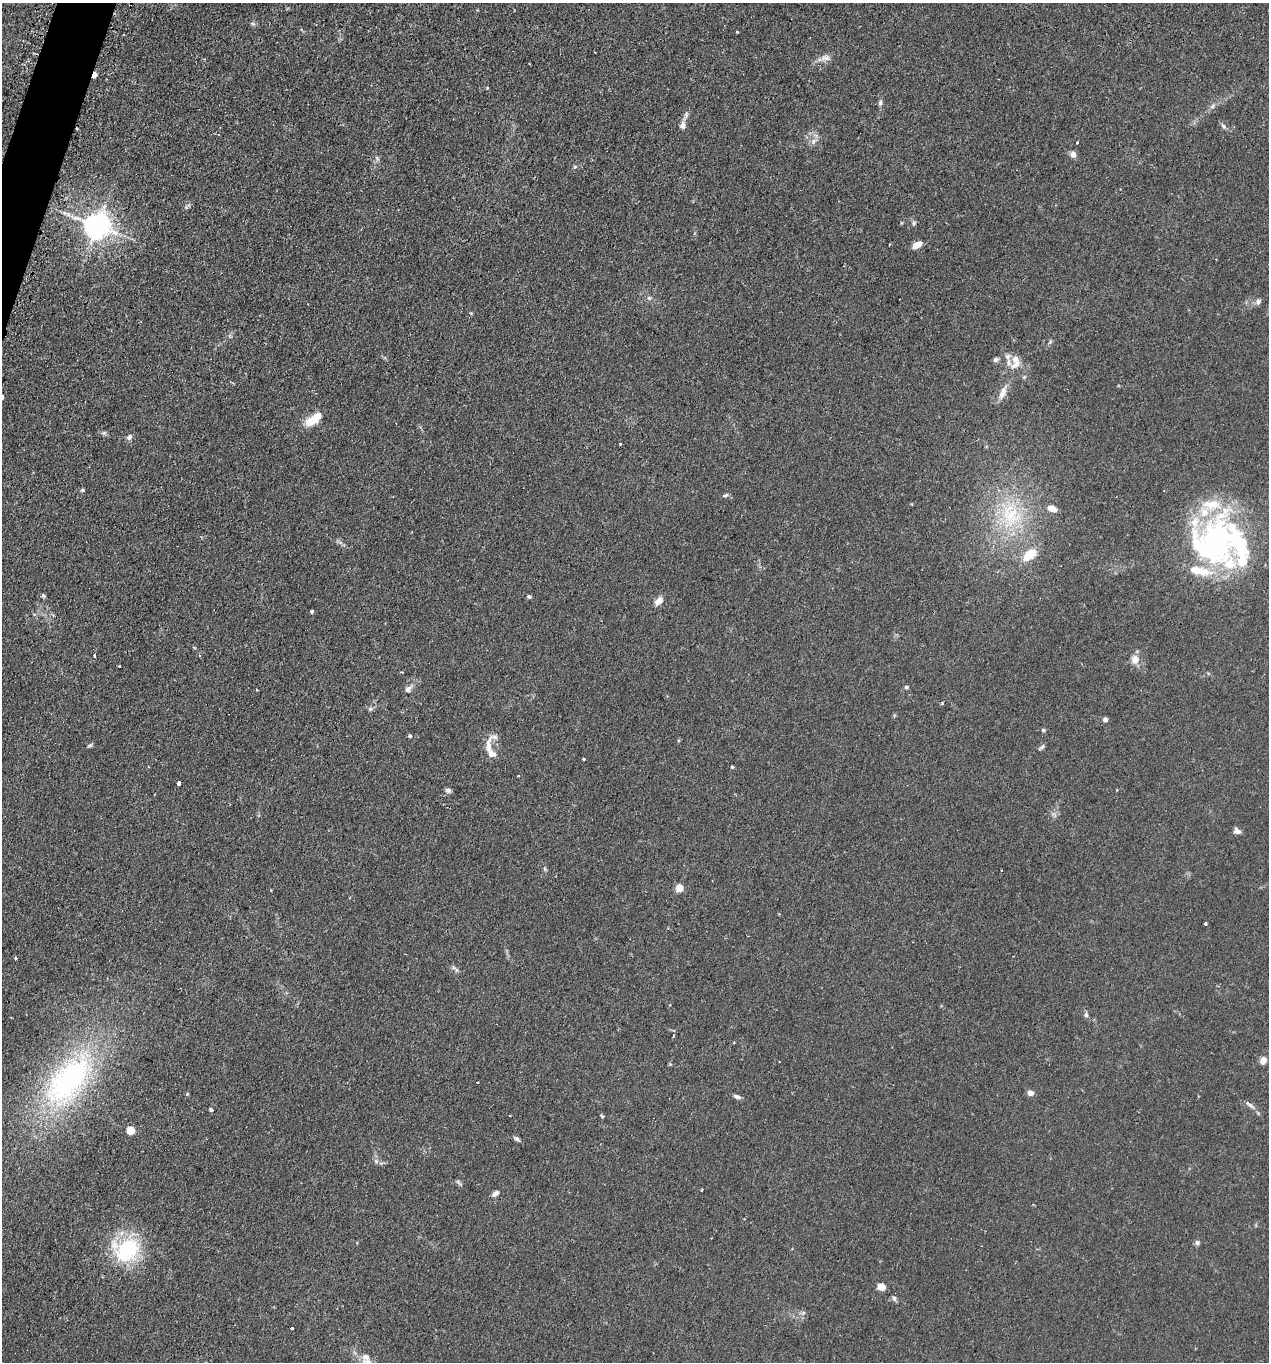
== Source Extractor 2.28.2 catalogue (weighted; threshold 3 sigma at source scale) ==
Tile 11 of 4 x 4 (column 3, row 3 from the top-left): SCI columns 2753-4019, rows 1578-2937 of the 5665 x 5686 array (HDU 1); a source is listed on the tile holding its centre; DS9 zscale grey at full resolution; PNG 1271 x 1364 px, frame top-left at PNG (2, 3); no overlay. Shown black and unused: <1% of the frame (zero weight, under 2 of 3 exposures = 3% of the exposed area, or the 3 px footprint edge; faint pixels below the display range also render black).
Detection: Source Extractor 2.28.2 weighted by HDU 2 'WHT'; one run over the whole footprint, this tile lists its part. Background 0.0365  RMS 0.0053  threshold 0.0241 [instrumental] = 3 sigma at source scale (4.5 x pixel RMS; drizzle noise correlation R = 1.50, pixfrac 1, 0.05/0.05 arcsec/px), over >= 5 px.
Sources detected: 105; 3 cosmic-ray / hot-pixel residue — not listed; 12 inside a brighter listed object's ellipse — not listed separately; the other 90 listed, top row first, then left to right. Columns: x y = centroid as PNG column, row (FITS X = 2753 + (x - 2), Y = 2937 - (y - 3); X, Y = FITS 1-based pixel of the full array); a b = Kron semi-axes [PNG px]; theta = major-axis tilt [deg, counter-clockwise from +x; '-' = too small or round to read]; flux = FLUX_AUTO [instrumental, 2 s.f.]
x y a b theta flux
253 24 6 4 -19 0.84
737 32 3 3 - 0.55
825 58 14 8 7 3.1
94 75 5 3 - 9.3
880 103 7 5 77 1.2
1212 106 9 5 46 1.5
683 125 8 7 - 2.6
1223 126 9 6 -54 1.4
77 129 2 2 - 0.52
813 141 10 7 44 2.3
1077 142 3 3 - 1
1073 154 8 7 - 2.3
377 158 7 4 -71 0.89
575 167 6 4 1 0.68
68 214 7 4 -19 1.3
914 223 6 5 - 0.89
97 226 8 8 - 640
917 245 8 5 26 5.6
649 298 6 5 - 1
1258 302 9 6 71 1.6
1050 341 6 5 - 0.82
996 359 7 5 32 1.3
1015 359 13 10 -73 4
1024 377 5 5 - 0.65
1003 392 21 8 68 4.7
2 397 6 3 81 1.3
314 419 23 10 37 9
104 433 6 5 - 0.94
129 437 8 6 48 1.7
620 444 4 2 - 0.39
82 490 5 4 - 0.74
725 495 8 5 21 1
1052 508 10 7 -23 4.6
1011 515 42 31 -80 44
1216 542 67 41 -73 100
1029 555 22 11 39 10
43 595 6 4 -45 0.78
529 596 4 4 - 1.1
659 601 12 7 46 3.9
312 611 4 3 - 3.2
94 656 3 3 - 1.9
1135 659 11 10 - 4.5
119 666 3 3 - 1.1
906 687 5 5 - 1
408 689 10 7 41 2
257 690 3 2 - 0.5
370 709 6 5 - 0.96
1105 719 4 4 - 3.2
1043 730 5 4 - 1
410 736 4 4 - 0.9
90 745 7 4 44 0.81
488 746 26 9 87 5.4
1042 747 9 4 43 1.1
584 759 3 3 - 0.61
732 767 3 3 - 0.76
518 776 3 2 - 0.41
179 784 4 3 - 6.8
448 790 8 6 -19 1.3
1237 831 7 6 - 2.4
545 869 6 4 -71 0.72
1001 870 3 2 - 0.6
680 888 5 4 - 14
779 914 3 3 - 0.45
1205 923 3 3 - 1.1
15 958 3 3 - 1.6
453 967 8 5 -21 1.4
1086 1015 7 6 - 1.4
673 1036 4 3 - 0.52
734 1042 3 2 - 1.2
1263 1060 9 7 70 2.6
68 1081 88 45 51 110
478 1082 3 3 - 0.83
1030 1093 6 5 - 2.8
187 1094 4 4 - 0.53
737 1097 9 5 -25 1.7
1250 1105 17 5 -36 2.3
211 1109 4 3 - 1.2
602 1116 4 3 - 1.7
131 1130 5 5 - 17
516 1139 7 5 -30 1.4
376 1161 5 5 - 0.9
701 1190 3 2 - 0.61
495 1193 8 5 45 2
1197 1242 7 6 - 1.2
127 1250 31 26 17 41
881 1287 5 4 - 15
894 1298 7 5 -74 1.4
803 1313 6 5 - 1.1
292 1328 3 3 - 8.1
366 1357 10 8 -3 2.8
Overlapping masked pixels (flux is a lower limit): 2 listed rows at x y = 94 75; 77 129
Isophote crosses this tile's border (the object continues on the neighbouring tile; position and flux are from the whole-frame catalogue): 1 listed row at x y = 2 397